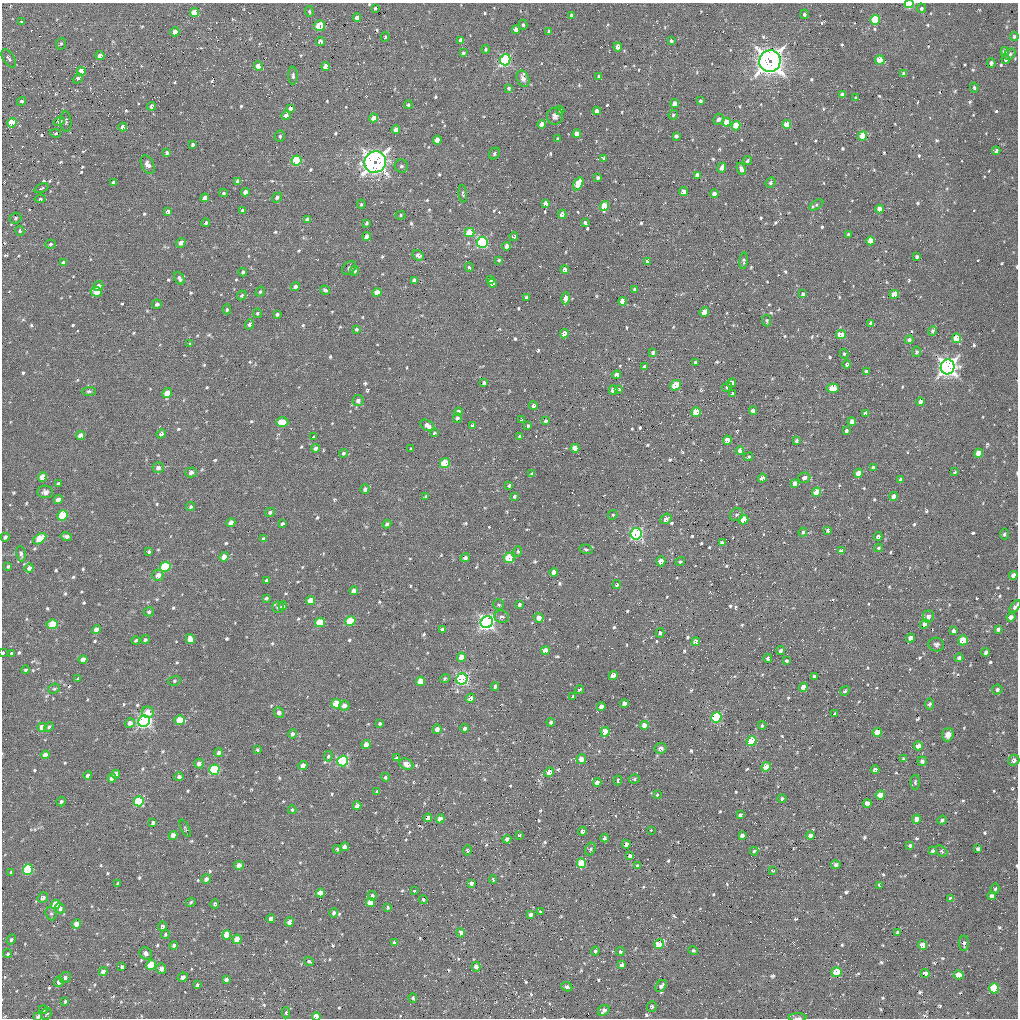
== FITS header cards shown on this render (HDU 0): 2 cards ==
NAXIS1  =                 1016 / length of data axis 1
NAXIS2  =                 1016 / length of data axis 2

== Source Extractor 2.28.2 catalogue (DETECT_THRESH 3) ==
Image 1016 x 1016 px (HDU 0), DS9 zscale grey, 1 PNG px = 1 image px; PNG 1020 x 1020 px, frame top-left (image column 1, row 1016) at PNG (2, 3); each listed source drawn as its Kron ellipse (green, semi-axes under 4 px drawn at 4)
Background 18.6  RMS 3.7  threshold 11.1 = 3 sigma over >= 5 px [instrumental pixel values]
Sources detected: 825; of the 825, the 500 brightest by FLUX_AUTO listed and drawn (325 fainter detections omitted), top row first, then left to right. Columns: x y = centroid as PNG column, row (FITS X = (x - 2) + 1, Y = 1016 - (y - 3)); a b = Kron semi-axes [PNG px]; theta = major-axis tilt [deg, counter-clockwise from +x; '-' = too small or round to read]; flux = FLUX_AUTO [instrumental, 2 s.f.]
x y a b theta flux
909 4 4 3 - 15000
375 8 3 3 - 470
921 8 5 4 - 580
194 12 4 4 - 4700
309 12 5 4 - 420
804 14 5 4 - 720
571 15 3 3 - 390
357 18 4 4 - 1500
875 20 5 4 - 13000
21 21 3 3 - 530
523 25 5 4 - 430
319 26 5 5 - 8400
516 30 4 4 - 1500
549 31 4 3 - 480
175 32 5 4 - 1800
1014 36 4 4 - 510
385 37 5 3 - 410
461 40 4 4 - 1500
671 41 4 3 - 900
320 42 4 4 - 1700
61 44 6 5 - 420
618 47 4 4 - 1800
486 49 4 3 - 490
1005 52 4 4 - 2100
463 53 4 4 - 520
1010 54 6 5 - 560
100 56 4 4 - 1700
9 58 10 5 -56 810
1006 59 5 4 - 700
505 60 6 5 - 42000
880 60 5 4 - 6500
770 61 11 10 - 250000
991 63 5 4 - 580
258 66 4 4 - 2700
326 67 4 4 - 2100
81 71 4 4 - 4100
904 73 4 3 - 790
293 76 9 4 -90 710
599 76 4 3 - 380
78 79 5 4 - 700
523 79 8 6 -70 1400
509 88 4 4 - 520
974 88 5 4 - 440
842 95 4 3 - 1300
856 98 4 3 - 450
21 101 5 4 - 590
700 101 4 3 - 640
675 104 4 4 - 3300
408 105 4 4 - 410
151 106 4 4 - 1200
290 108 4 4 - 830
560 110 4 3 - 380
597 111 4 4 - 1400
286 115 5 4 - 1400
673 115 5 4 - 420
555 116 8 8 - 850
374 118 4 4 - 2400
719 119 6 5 - 950
66 121 10 5 -87 480
59 122 5 4 - 2200
727 122 4 4 - 4700
12 123 5 4 - 8600
542 124 4 4 - 3600
787 125 4 4 - 6100
736 126 5 4 - 7100
123 127 4 4 - 1300
396 130 4 4 - 2600
55 133 5 4 - 540
577 134 4 4 - 2200
280 136 6 5 - 560
676 136 4 4 - 800
863 136 5 4 - 8800
558 139 3 3 - 410
437 140 4 4 - 3600
193 145 4 3 - 680
996 151 4 3 - 800
167 153 4 3 - 830
494 154 6 5 - 470
604 158 4 3 - 390
297 160 5 5 - 17000
747 161 5 3 - 440
375 162 11 10 - 150000
148 165 10 6 -65 1400
401 166 6 6 - 720
722 168 5 4 - 1500
741 169 6 4 -65 950
697 175 4 4 - 1500
598 178 3 3 - 470
238 181 4 4 - 1200
113 182 4 3 - 690
771 183 5 4 - 550
578 184 7 4 60 5900
41 188 7 3 24 390
245 192 4 4 - 1700
684 192 4 4 - 2700
223 193 4 3 - 410
463 194 9 4 -85 440
714 194 4 4 - 1400
277 197 5 4 - 700
205 198 4 4 - 1300
40 199 5 4 - 500
546 203 4 4 - 1800
361 204 5 4 - 390
816 205 8 4 32 440
604 206 5 4 - 7100
880 209 4 4 - 2900
243 210 4 3 - 580
168 211 4 4 - 890
562 214 4 4 - 1600
400 215 5 4 - 380
15 218 6 5 - 430
307 219 4 4 - 1200
585 222 3 3 - 480
206 223 4 3 - 470
367 223 4 3 - 390
20 231 5 4 - 480
470 232 5 4 - 8000
848 235 3 3 - 550
367 236 4 4 - 1500
514 236 4 4 - 580
871 241 4 4 - 3900
482 242 5 5 - 34000
181 243 5 4 - 1000
50 244 5 4 - 470
506 246 4 4 - 1600
418 255 6 5 - 1300
917 257 4 3 - 700
499 260 4 4 - 410
648 261 4 3 - 860
744 261 8 3 85 480
64 263 4 4 - 900
469 267 5 4 - 420
349 268 8 6 49 580
565 270 4 4 - 1800
354 271 5 4 - 790
243 272 4 3 - 440
179 278 7 4 -64 580
414 280 4 4 - 890
490 280 3 3 - 720
492 283 4 4 - 1200
98 286 5 4 - 1200
295 286 5 4 - 860
635 289 4 3 - 840
325 290 5 4 - 760
96 292 5 5 - 3900
260 292 5 4 - 420
377 292 4 4 - 2500
803 294 4 3 - 490
894 294 5 4 - 3500
242 295 5 4 - 600
526 297 3 3 - 440
566 298 6 4 88 2800
623 301 4 4 - 3500
157 304 5 4 - 620
227 309 5 4 - 460
704 312 5 4 - 3600
257 313 4 4 - 380
277 314 3 3 - 510
767 321 6 4 -82 400
871 323 4 3 - 910
250 324 5 4 - 790
357 329 4 4 - 470
933 331 5 4 - 610
564 334 4 4 - 2100
841 335 5 4 - 4300
957 338 5 4 - 6000
909 340 4 4 - 740
190 344 4 3 - 530
653 352 4 3 - 840
917 352 5 4 - 530
844 354 5 4 - 380
696 362 4 3 - 780
847 364 4 4 - 680
645 366 4 3 - 1100
948 367 7 7 - 160000
866 372 4 3 - 930
617 375 4 4 - 1800
484 383 4 4 - 670
732 383 5 4 - 1100
675 385 5 4 - 7300
727 387 5 4 - 610
833 388 6 4 -1 4700
619 389 3 3 - 410
613 390 5 4 - 1400
89 391 7 4 3 420
167 393 5 4 - 4300
732 394 3 3 - 680
358 400 6 5 - 860
920 402 4 4 - 1200
533 406 4 4 - 630
753 410 4 4 - 1200
458 412 4 4 - 920
696 412 5 4 - 7700
866 413 4 4 - 1100
457 418 5 4 - 710
522 420 3 3 - 380
546 421 3 3 - 550
282 422 6 4 -2 5200
852 422 4 4 - 1700
427 425 7 5 -31 1400
473 425 4 3 - 780
528 426 3 3 - 380
846 431 3 3 - 500
434 433 4 3 - 380
161 434 5 4 - 840
81 436 5 4 - 2500
314 437 3 3 - 2400
520 437 4 3 - 690
727 440 4 4 - 2800
797 441 4 3 - 560
315 448 4 4 - 850
575 448 4 4 - 3300
411 449 3 3 - 450
740 451 4 4 - 2900
343 453 4 4 - 520
979 453 5 4 - 6000
749 457 4 3 - 390
445 463 5 4 - 8200
873 467 4 4 - 560
158 468 5 5 - 1100
191 472 6 5 - 750
955 472 3 3 - 400
859 473 4 4 - 3200
532 474 4 3 - 730
43 477 5 4 - 4600
762 478 4 4 - 2700
804 478 6 5 - 1200
900 479 4 3 - 560
58 483 4 3 - 620
795 483 4 4 - 1200
509 485 3 3 - 440
365 489 5 4 - 820
45 492 8 6 -6 820
817 492 5 4 - 5300
426 496 4 3 - 380
514 496 4 3 - 510
893 496 4 4 - 1400
58 500 4 4 - 1600
191 507 4 4 - 410
270 512 5 4 - 590
63 515 5 5 - 12000
613 515 5 4 - 380
736 515 7 6 - 730
666 519 6 4 40 1400
744 520 5 4 - 5200
231 523 4 4 - 2300
282 524 4 3 - 570
387 524 4 4 - 670
828 530 4 3 - 480
803 532 5 3 - 510
636 534 6 5 - 45000
1004 534 5 4 - 470
878 536 4 3 - 770
5 537 4 4 - 620
66 537 6 4 -13 930
40 539 7 4 35 9300
264 539 4 4 - 970
722 543 4 3 - 890
878 548 4 4 - 430
586 549 6 4 -16 400
149 551 3 3 - 490
518 551 5 4 - 380
841 551 4 4 - 1400
21 554 8 4 -80 700
224 557 5 4 - 2300
465 558 5 4 - 640
509 558 5 5 - 8300
661 561 5 4 - 2000
680 562 5 4 - 400
8 566 4 3 - 390
165 567 5 5 - 16000
29 568 4 4 - 1200
554 572 4 4 - 2000
158 575 5 5 - 2100
1013 575 4 4 - 2000
267 581 4 3 - 690
617 585 4 4 - 380
354 591 4 4 - 1500
266 598 4 3 - 480
311 600 5 4 - 2500
499 604 5 5 - 440
520 604 4 4 - 510
283 606 4 4 - 660
278 607 6 5 - 850
1015 607 7 4 54 870
149 612 5 4 - 480
928 616 6 5 - 1300
501 617 7 6 - 900
1011 617 4 4 - 1300
539 618 5 4 - 1700
350 621 5 4 - 11000
320 622 5 4 - 8200
487 622 6 6 - 93000
52 624 6 5 - 9100
925 624 4 4 - 1300
442 629 4 4 - 910
998 629 4 3 - 740
97 630 4 4 - 2300
953 631 3 3 - 7200
660 633 5 4 - 540
910 638 4 4 - 1900
190 639 5 4 - 2400
136 640 4 3 - 410
145 640 4 4 - 550
963 640 5 4 - 6900
696 642 4 4 - 2600
936 645 8 7 - 660
545 650 4 4 - 1900
781 650 5 4 - 600
986 652 4 3 - 840
3 653 3 2 - 1100
12 653 4 3 - 430
461 657 5 4 - 3300
768 658 4 3 - 860
959 658 4 4 - 750
83 660 4 4 - 2500
787 661 3 3 - 420
25 670 4 3 - 410
613 676 4 4 - 2500
815 676 4 4 - 1000
78 678 4 3 - 570
445 678 5 4 - 460
462 679 6 5 - 50000
174 681 6 5 - 390
421 681 5 4 - 4000
495 687 4 3 - 510
803 687 4 4 - 2200
54 688 6 5 - 410
580 689 4 3 - 420
997 690 5 5 - 700
845 691 5 4 - 470
573 697 4 3 - 690
471 698 4 4 - 2400
624 703 4 4 - 1100
336 704 5 4 - 7400
929 704 5 4 - 570
344 706 5 5 - 1500
601 706 4 4 - 1300
148 712 6 5 - 3200
279 713 5 5 - 1100
835 714 3 3 - 460
716 718 5 5 - 27000
180 720 5 4 - 5800
144 721 6 5 - 67000
551 722 4 3 - 660
130 723 5 4 - 1300
380 724 4 4 - 430
644 725 4 4 - 2400
762 725 4 4 - 450
42 727 4 4 - 2700
49 727 5 4 - 450
465 728 4 4 - 730
437 729 5 4 - 1500
605 732 5 4 - 5700
877 732 5 4 - 5400
292 734 5 4 - 790
948 735 7 5 71 1700
751 741 5 4 - 18000
366 744 4 4 - 2600
918 746 4 4 - 2800
661 748 6 5 - 950
257 750 4 3 - 510
219 753 4 4 - 790
45 755 4 4 - 2000
328 756 5 4 - 420
397 758 4 4 - 770
581 759 5 5 - 2200
904 759 3 3 - 490
1014 760 6 5 - 1100
343 761 5 5 - 30000
922 761 5 4 - 680
199 763 5 4 - 1500
406 764 7 5 -26 1900
303 765 4 4 - 1700
766 767 5 4 - 4500
214 770 5 5 - 25000
875 770 4 4 - 1200
549 772 5 4 - 1900
116 774 4 4 - 3200
88 775 4 4 - 1300
179 777 4 4 - 850
385 777 4 4 - 440
112 778 4 4 - 2000
634 779 5 4 - 400
618 780 5 4 - 630
915 782 7 4 89 410
597 783 4 4 - 1200
377 792 4 3 - 630
657 795 4 3 - 470
880 795 5 4 - 4000
782 799 4 4 - 510
139 801 5 5 - 18000
61 802 5 4 - 520
867 803 4 4 - 2500
357 806 4 4 - 1600
292 810 4 3 - 390
740 815 4 3 - 760
428 818 4 4 - 1700
440 819 4 4 - 2800
917 819 4 4 - 2000
942 820 5 4 - 510
153 823 4 3 - 630
185 828 9 4 -64 400
651 830 4 3 - 1200
582 831 4 4 - 900
173 835 4 4 - 2400
519 835 3 3 - 440
742 835 4 4 - 770
810 836 4 4 - 1100
604 838 4 4 - 670
507 839 4 4 - 1100
626 844 4 4 - 1300
910 845 4 3 - 440
345 847 4 4 - 1700
337 849 4 4 - 430
590 849 7 5 62 570
978 849 4 3 - 620
467 850 5 4 - 580
754 851 4 3 - 410
933 851 4 3 - 450
942 851 6 4 -43 470
630 856 4 4 - 800
581 863 5 4 - 11000
239 865 5 4 - 1700
836 865 5 4 - 540
637 866 3 3 - 390
28 869 5 5 - 16000
773 871 4 3 - 1400
11 872 4 3 - 400
206 879 5 4 - 1100
493 879 4 3 - 450
471 883 4 3 - 820
118 884 3 3 - 620
879 885 4 3 - 450
995 889 5 4 - 400
414 891 3 3 - 740
320 893 4 4 - 3200
372 896 5 4 - 870
992 896 4 4 - 960
43 898 5 5 - 1500
951 898 4 4 - 860
423 899 4 4 - 510
191 902 5 4 - 400
370 903 4 4 - 4300
56 904 5 4 - 5900
215 904 4 4 - 530
388 907 3 3 - 410
60 908 5 5 - 990
540 912 4 3 - 520
334 913 5 4 - 640
51 914 7 5 -68 450
531 914 4 4 - 1000
271 919 4 4 - 1400
289 922 4 4 - 2700
77 924 4 4 - 2600
162 926 5 4 - 950
898 932 4 3 - 770
461 933 5 4 - 1700
165 934 5 4 - 390
227 935 4 4 - 4600
11 939 5 4 - 520
237 939 5 4 - 4200
394 942 4 4 - 800
964 943 7 5 90 760
659 944 5 4 - 10000
174 945 4 4 - 940
922 945 4 4 - 2900
693 950 5 4 - 390
595 951 4 4 - 490
620 952 4 4 - 570
146 953 6 5 - 1100
8 954 5 4 - 450
309 961 5 4 - 550
151 965 5 4 - 11000
622 965 4 4 - 1100
122 967 3 3 - 510
476 967 5 4 - 1500
161 969 5 5 - 1200
103 972 4 4 - 1900
837 972 5 5 - 9800
925 973 4 4 - 1700
959 975 5 4 - 3300
183 977 5 4 - 920
65 978 6 5 - 750
226 980 4 4 - 890
59 982 5 4 - 1300
197 985 4 3 - 520
661 986 7 4 50 800
567 987 6 4 -24 840
994 988 5 5 - 12000
413 998 4 4 - 470
65 1001 4 4 - 450
652 1007 5 4 - 520
43 1010 4 4 - 460
604 1010 6 5 - 1100
286 1013 5 4 - 540
46 1014 6 5 - 450
38 1016 4 3 - 1200
316 1017 4 4 - 4200
798 1018 9 3 1 550
At the frame edge (FLAGS 8, measured only in part): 6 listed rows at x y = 909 4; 1015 607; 3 653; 38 1016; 316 1017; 798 1018
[325 fainter detections neither listed nor drawn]

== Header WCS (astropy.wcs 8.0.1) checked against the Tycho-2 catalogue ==
Header WCS as astropy/WCSLIB reads it (applying the file's SIP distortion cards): RA---SIN-SIP/DEC--SIN-SIP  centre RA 12:35:27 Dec -16:09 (188.86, -16.15 deg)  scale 2.76 arcsec/px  FOV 46.7' x 46.4'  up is -157 deg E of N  parity normal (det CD < 0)
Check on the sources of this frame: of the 60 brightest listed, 10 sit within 3.1 arcsec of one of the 15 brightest Tycho-2 stars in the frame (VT <= 12.12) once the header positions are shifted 0.49 arcsec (0.49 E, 0.02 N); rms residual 1.04 arcsec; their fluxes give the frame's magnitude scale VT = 22.55 - 2.5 log10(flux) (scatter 0.48 mag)
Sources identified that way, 10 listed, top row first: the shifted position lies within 3.1 arcsec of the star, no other Tycho-2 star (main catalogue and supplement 1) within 6.2 arcsec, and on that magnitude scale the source's flux lands within +1.5 / -3 mag of the star's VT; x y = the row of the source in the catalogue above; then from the Tycho-2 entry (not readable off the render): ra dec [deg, ICRS J2000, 3 dp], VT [Tycho-2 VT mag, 2 dp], TYC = Tycho-2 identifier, HIP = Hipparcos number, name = IAU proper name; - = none
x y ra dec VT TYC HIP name
505 60 188.716 -16.465 11.34 6103-1341-1 - -
770 61 188.911 -16.545 9.08 6103-630-1 - -
375 162 188.654 -16.354 7.81 6103-1218-1 61373 -
948 367 189.139 -16.386 8.93 6103-682-1 - -
445 463 188.801 -16.166 11.75 6103-1387-1 - -
165 567 188.630 -16.008 12.12 6103-654-1 - -
487 622 188.882 -16.067 10.03 6103-1037-1 - -
462 679 188.882 -16.020 11.46 6103-305-1 - -
144 721 188.663 -15.893 11.46 6103-373-1 - -
214 770 188.729 -15.881 11.53 6103-1292-1 - -